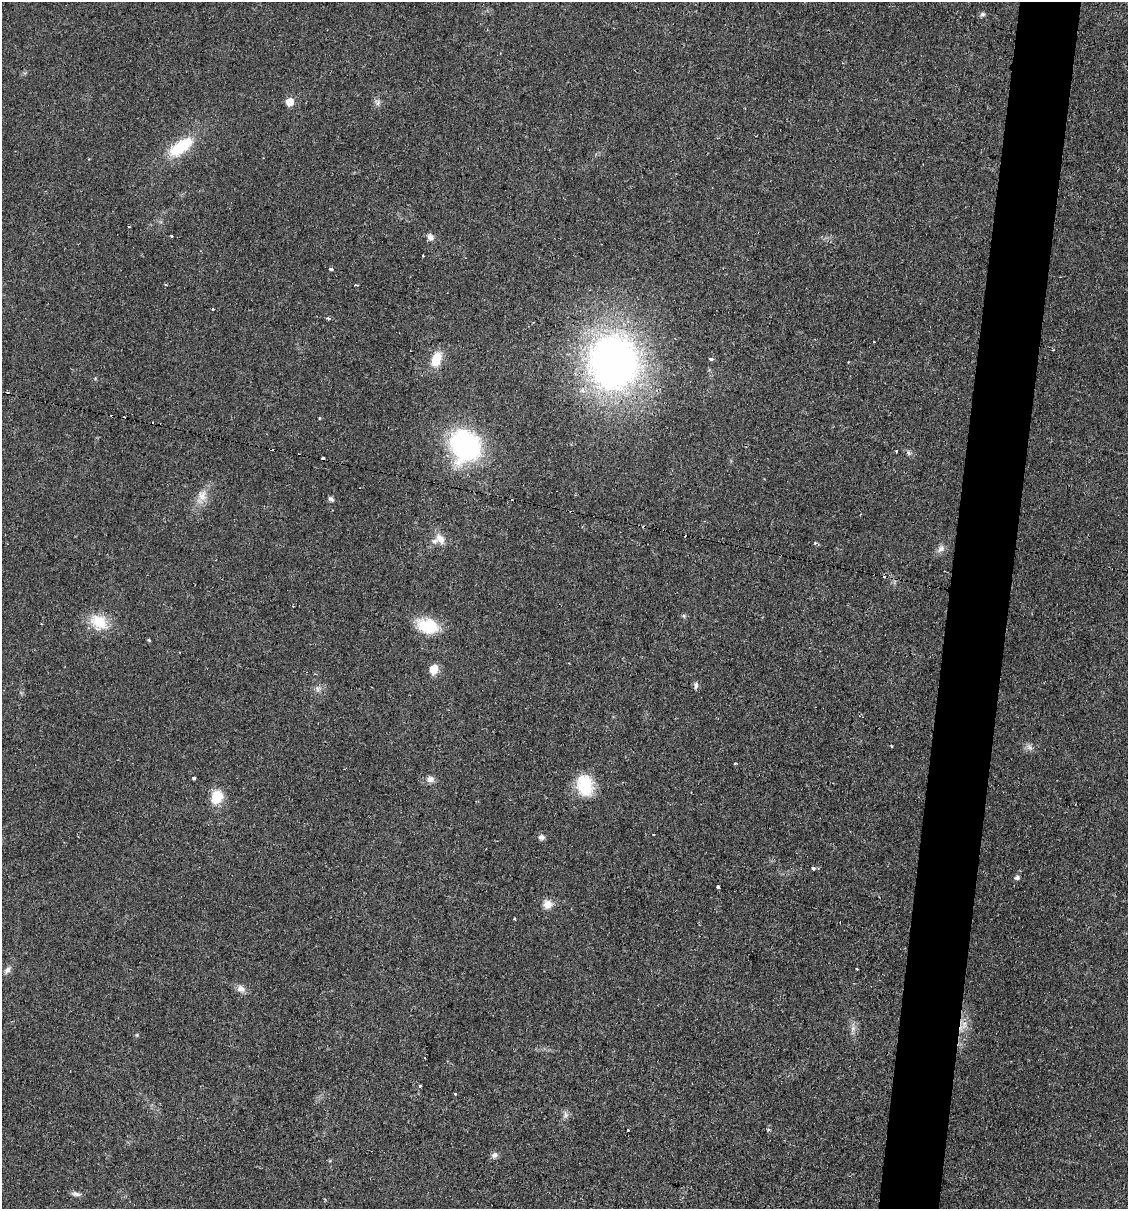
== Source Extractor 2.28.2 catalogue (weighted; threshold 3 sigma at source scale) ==
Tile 10 of 4 x 4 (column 2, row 3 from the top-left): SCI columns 1360-2485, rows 1208-2414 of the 4848 x 4828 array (HDU 1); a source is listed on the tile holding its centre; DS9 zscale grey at full resolution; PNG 1130 x 1211 px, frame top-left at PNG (2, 2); no overlay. Shown black and unused: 5% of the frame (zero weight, under 2 of 3 exposures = <1% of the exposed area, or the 3 px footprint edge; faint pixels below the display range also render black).
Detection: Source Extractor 2.28.2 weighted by HDU 2 'WHT'; one run over the whole footprint, this tile lists its part. Background 0.0329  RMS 0.0049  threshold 0.022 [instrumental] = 3 sigma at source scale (4.5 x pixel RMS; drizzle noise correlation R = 1.50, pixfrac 1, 0.05/0.05 arcsec/px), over >= 5 px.
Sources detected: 71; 10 cosmic-ray / hot-pixel residue — not listed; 1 inside a brighter listed object's ellipse — not listed separately; the other 60 listed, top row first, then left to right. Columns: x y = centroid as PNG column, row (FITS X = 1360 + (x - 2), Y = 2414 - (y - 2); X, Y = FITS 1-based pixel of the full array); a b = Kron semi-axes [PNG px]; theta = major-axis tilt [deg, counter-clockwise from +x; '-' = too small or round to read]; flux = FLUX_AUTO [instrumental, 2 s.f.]
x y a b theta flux
982 14 6 6 - 1.1
290 102 6 5 - 8.8
378 103 11 4 64 1.4
180 147 30 13 36 23
129 227 3 2 - 0.35
171 236 3 3 - 1.3
430 237 9 7 -54 2.3
423 255 3 2 - 0.65
331 269 4 3 - 4.3
166 284 3 3 - 0.58
357 285 4 2 - 1
213 309 3 3 - 0.99
328 318 3 3 - 1.4
874 342 2 2 - 0.38
711 359 4 3 - 1.5
436 360 18 10 74 10
613 362 40 38 90 340
319 418 4 3 - 0.43
465 446 24 22 -68 97
271 449 3 3 - 0.96
896 451 3 2 - 0.68
908 453 8 3 -68 0.85
202 496 23 12 68 6.7
331 499 8 5 -39 1.1
571 512 3 2 - 0.47
440 539 15 9 -56 4.8
941 549 13 8 45 2.5
684 616 6 4 -48 0.71
99 622 24 17 -28 13
41 624 3 2 - 0.35
427 626 23 15 -16 19
149 640 3 3 - 0.93
434 669 6 6 - 14
696 685 10 5 86 1.3
318 688 8 7 - 1.8
1029 747 11 7 -45 1.9
735 763 4 3 - 0.53
194 778 3 3 - 3
430 779 10 8 -14 2.5
585 785 26 20 -77 18
217 797 19 15 68 9.3
541 837 8 7 - 1.7
813 868 4 4 - 1.6
1017 878 6 5 - 1.5
718 887 3 3 - 2.6
547 904 12 11 - 4.1
514 919 3 2 - 0.54
857 969 3 3 - 0.66
7 970 11 7 50 2.1
241 989 11 9 -28 3
964 1025 14 8 72 4.1
853 1029 11 6 73 2.3
137 1035 5 5 - 0.6
420 1086 3 3 - 1.5
455 1094 3 3 - 0.74
566 1114 10 5 -67 1.6
768 1129 5 3 - 0.59
628 1130 3 3 - 1
494 1155 8 7 - 1.9
76 1194 12 5 -10 1.7
Overlapping masked pixels (flux is a lower limit): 2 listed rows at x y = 271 449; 571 512